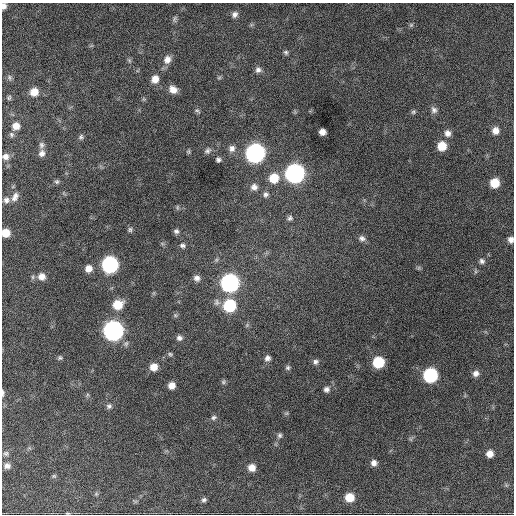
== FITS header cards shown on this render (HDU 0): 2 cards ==
NAXIS1  =                  512 / Axis length
NAXIS2  =                  512 / Axis length

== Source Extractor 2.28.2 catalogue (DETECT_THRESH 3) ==
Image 512 x 512 px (HDU 0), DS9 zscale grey, 1 PNG px = 1 image px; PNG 516 x 516 px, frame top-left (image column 1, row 512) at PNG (2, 3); no overlay
Background 1090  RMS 28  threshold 82.9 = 3 sigma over >= 5 px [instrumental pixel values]
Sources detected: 92; all 92 listed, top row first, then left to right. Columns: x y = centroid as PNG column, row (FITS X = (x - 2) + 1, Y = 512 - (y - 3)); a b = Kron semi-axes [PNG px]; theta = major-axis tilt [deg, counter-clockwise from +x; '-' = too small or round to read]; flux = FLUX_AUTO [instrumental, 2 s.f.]
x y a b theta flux
4 6 7 5 87 8900
234 14 8 7 - 8000
174 19 9 5 71 4500
411 25 6 5 - 2900
91 46 6 4 19 2200
286 52 7 6 - 4000
129 60 6 5 - 3300
167 60 11 9 68 14000
258 70 8 8 - 7300
9 77 8 5 -84 4000
219 78 6 4 1 2700
155 79 9 8 - 17000
173 89 9 7 -33 16000
34 92 8 8 - 21000
9 98 6 5 - 2900
434 110 9 7 -64 7000
197 111 8 4 -33 3400
413 112 7 5 32 3500
16 126 8 7 - 15000
495 131 8 7 - 13000
322 132 6 6 - 12000
447 133 8 8 - 10000
11 134 7 6 - 4300
81 137 8 6 64 4400
41 145 9 7 88 6400
442 146 8 8 - 34000
232 148 9 9 - 9900
188 151 6 4 89 2600
208 151 9 6 41 5700
42 153 9 8 - 8700
255 153 9 9 - 770000
5 156 9 8 - 9700
218 160 5 5 - 4700
295 173 9 9 - 780000
274 178 10 9 - 40000
57 182 6 6 - 3600
495 183 8 7 - 36000
254 187 9 9 - 10000
266 194 8 7 - 6100
15 197 12 8 61 9900
6 200 8 7 - 7300
177 207 8 4 82 2500
290 218 8 7 - 5200
130 230 7 6 - 3900
176 231 6 6 - 5100
6 233 7 7 - 24000
362 238 9 7 -10 7300
511 240 8 7 - 9200
182 246 8 6 -6 5100
482 261 8 8 - 6300
110 265 9 9 - 400000
88 268 7 7 - 14000
475 271 6 4 -72 3000
42 276 9 9 - 14000
197 278 8 7 - 8600
230 283 9 9 - 630000
216 302 10 8 -69 8000
118 304 10 8 30 39000
230 306 9 9 - 110000
175 315 6 5 - 3200
113 331 9 9 - 930000
179 338 7 6 - 6500
170 354 6 5 - 3200
60 358 6 5 - 3500
267 358 8 7 - 7100
315 362 8 7 - 5800
378 362 8 8 - 80000
154 367 7 7 - 19000
288 368 6 6 - 3800
476 373 7 7 - 9000
430 375 8 8 - 230000
223 382 7 6 - 3700
172 385 6 6 - 14000
326 389 7 7 - 6900
3 393 8 3 89 4100
87 395 6 4 72 2600
109 406 7 6 - 5100
286 413 6 5 - 2700
214 417 8 6 32 4900
280 435 7 6 - 4400
411 439 7 4 -71 2900
6 453 7 6 - 4500
490 454 7 7 - 14000
374 463 7 7 - 8400
7 466 8 7 - 8600
252 468 8 8 - 16000
54 476 6 5 - 2700
506 485 6 5 - 3000
96 494 6 5 - 2700
350 497 8 8 - 33000
204 500 6 5 - 4500
68 513 5 3 - 1900
At the frame edge (FLAGS 8, measured only in part): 6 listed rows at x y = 4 6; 5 156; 6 233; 511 240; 3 393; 68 513